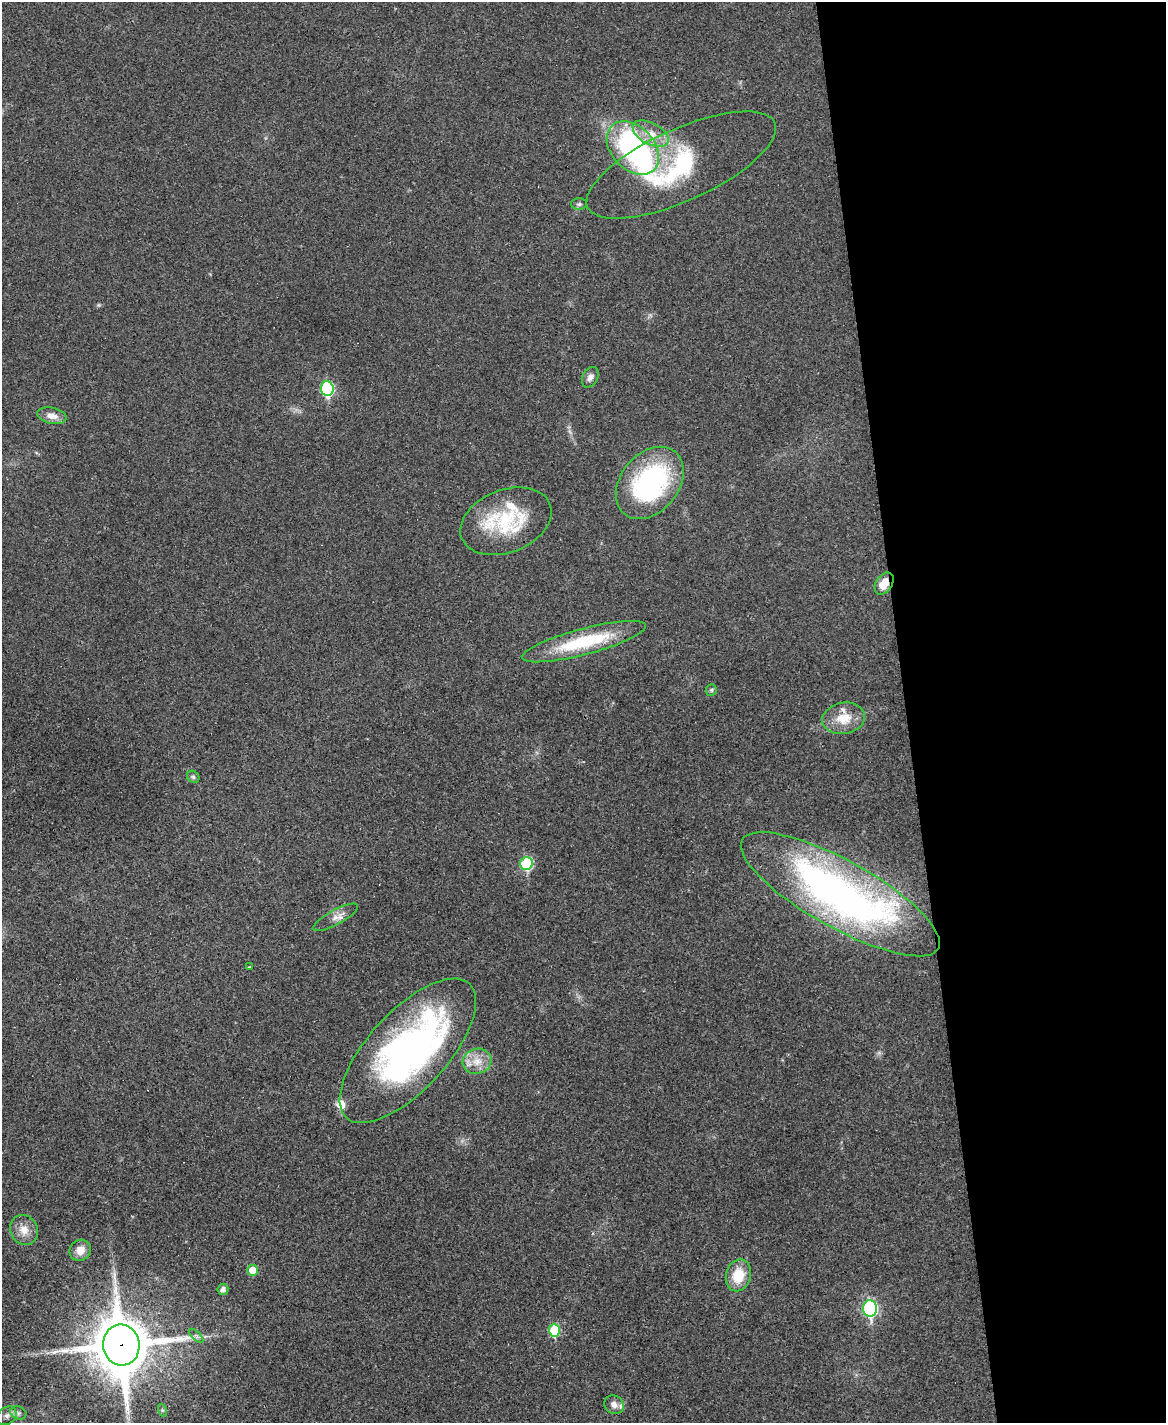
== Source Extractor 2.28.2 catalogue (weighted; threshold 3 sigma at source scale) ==
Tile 8 of 4 x 3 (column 4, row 2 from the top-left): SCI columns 3493-4656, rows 1663-3083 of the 4656 x 4633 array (HDU 1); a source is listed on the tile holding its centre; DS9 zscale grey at full resolution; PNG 1168 x 1425 px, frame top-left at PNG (2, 2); each listed source drawn as its Kron ellipse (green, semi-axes under 4 px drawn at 4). Shown black and unused: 22% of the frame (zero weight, under 3 of 4 exposures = <1% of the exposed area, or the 3 px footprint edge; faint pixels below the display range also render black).
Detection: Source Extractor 2.28.2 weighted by HDU 2 'WHT'; one run over the whole footprint, this tile lists its part. Background 0.0392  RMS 0.0044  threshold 0.0196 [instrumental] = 3 sigma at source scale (4.5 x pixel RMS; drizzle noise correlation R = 1.50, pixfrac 1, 0.05/0.05 arcsec/px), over >= 5 px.
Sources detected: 40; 2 inside a brighter object's white glare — neither listed nor drawn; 5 inside a brighter listed object's ellipse — not listed separately; the other 33 listed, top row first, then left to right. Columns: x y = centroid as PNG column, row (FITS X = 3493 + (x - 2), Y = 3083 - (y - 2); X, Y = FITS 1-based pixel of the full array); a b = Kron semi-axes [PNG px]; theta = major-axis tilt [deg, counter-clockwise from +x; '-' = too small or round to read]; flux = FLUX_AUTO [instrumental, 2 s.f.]
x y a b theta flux
651 134 20 10 -28 7.1
633 148 30 21 -47 91
681 165 103 36 24 56
579 204 8 5 1 1
590 377 11 7 60 2.3
327 389 7 6 - 41
52 416 15 8 -12 4
650 483 40 29 50 73
506 521 47 31 21 32
884 584 12 8 56 6
584 642 64 13 15 30
711 690 6 5 - 0.73
844 718 21 15 10 9.3
193 777 7 5 -45 0.95
526 863 6 6 - 33
840 894 112 33 -29 210
335 917 25 7 28 3.6
249 967 3 3 - 1.2
408 1051 91 39 47 160
477 1061 14 12 18 6.1
24 1230 15 13 -62 5.3
80 1250 11 10 - 4.4
252 1270 5 5 - 7.4
738 1275 16 12 76 11
223 1290 5 5 - 2
870 1308 8 7 - 71
554 1330 6 5 - 19
196 1336 9 3 -45 0.8
121 1345 20 18 -83 2400
614 1405 10 9 - 2.4
162 1410 6 4 -71 0.68
18 1413 8 6 -21 1.4
7 1416 10 8 40 2.1
Overlapping masked pixels (flux is a lower limit): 2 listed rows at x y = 884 584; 121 1345